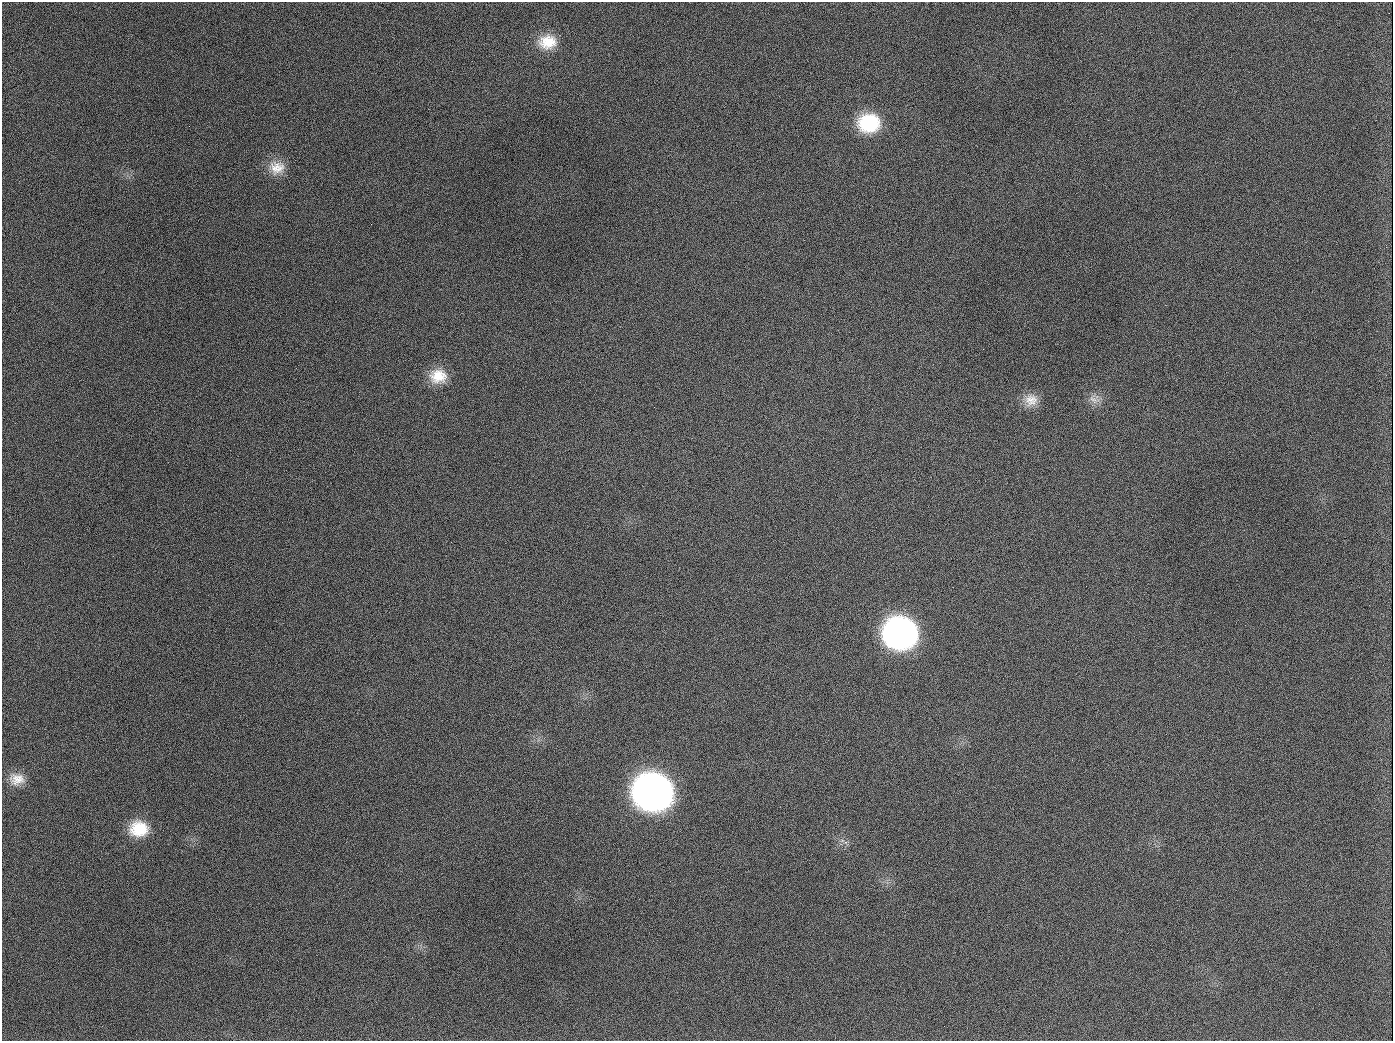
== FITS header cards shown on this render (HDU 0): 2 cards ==
NAXIS1  =                 1391
NAXIS2  =                 1039

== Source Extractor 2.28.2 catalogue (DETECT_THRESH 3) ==
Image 1391 x 1039 px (HDU 0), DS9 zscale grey, 1 PNG px = 1 image px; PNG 1395 x 1043 px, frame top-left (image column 1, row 1039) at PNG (2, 2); no overlay
Background 1590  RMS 72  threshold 215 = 3 sigma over >= 5 px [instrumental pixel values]
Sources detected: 13; all 13 listed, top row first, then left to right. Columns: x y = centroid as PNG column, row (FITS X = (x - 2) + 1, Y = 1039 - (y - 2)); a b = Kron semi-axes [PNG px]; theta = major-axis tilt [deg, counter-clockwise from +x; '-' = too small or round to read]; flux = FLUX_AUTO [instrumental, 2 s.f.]
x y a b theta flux
547 42 23 18 3 1.3e+05
869 123 24 20 2 2.9e+05
189 126 2 2 - 5.6e+03
277 168 22 18 -1 9.2e+04
438 376 21 17 1 1.1e+05
1031 400 18 16 13 6.9e+04
1094 400 17 9 -27 3.9e+04
654 407 2 2 - 3.4e+03
901 633 23 21 -14 2.2e+06
17 779 20 14 -2 7.3e+04
653 792 25 22 -16 5.0e+06
139 829 22 18 0 1.6e+05
944 1026 3 2 - 3.8e+03